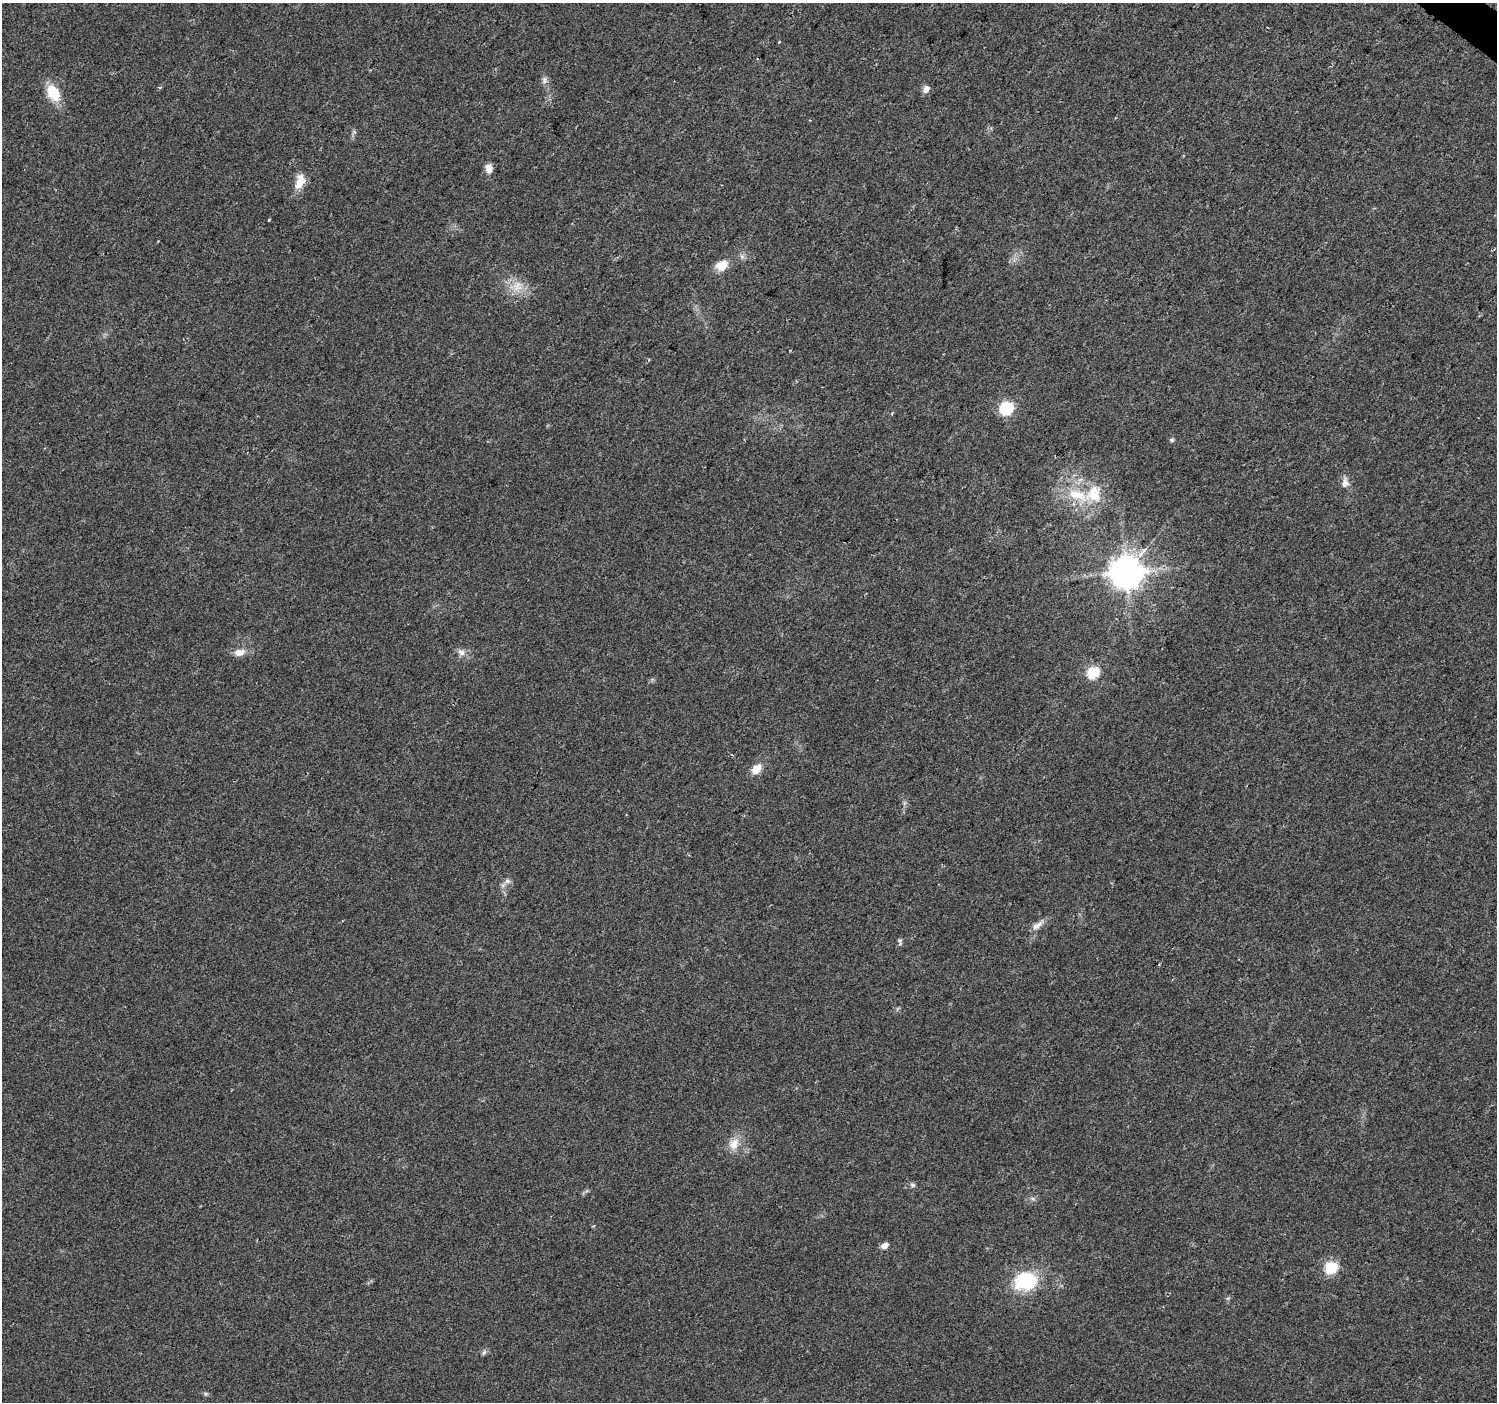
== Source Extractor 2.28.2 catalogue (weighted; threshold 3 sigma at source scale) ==
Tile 10 of 4 x 4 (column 2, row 3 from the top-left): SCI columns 1504-2998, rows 1643-3042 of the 5988 x 6020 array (HDU 1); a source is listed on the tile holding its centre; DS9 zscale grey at full resolution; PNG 1499 x 1404 px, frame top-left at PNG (2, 3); no overlay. Shown black and unused: <1% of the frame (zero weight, under 2 of 3 exposures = <1% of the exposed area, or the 3 px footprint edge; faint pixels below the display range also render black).
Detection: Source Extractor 2.28.2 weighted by HDU 2 'WHT'; one run over the whole footprint, this tile lists its part. Background 0.0475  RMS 0.0062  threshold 0.0279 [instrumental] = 3 sigma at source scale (4.5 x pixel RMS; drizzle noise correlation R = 1.50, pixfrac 1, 0.0396/0.0396 arcsec/px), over >= 5 px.
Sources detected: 33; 3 cosmic-ray / hot-pixel residue — not listed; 1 inside a brighter listed object's ellipse — not listed separately; the other 29 listed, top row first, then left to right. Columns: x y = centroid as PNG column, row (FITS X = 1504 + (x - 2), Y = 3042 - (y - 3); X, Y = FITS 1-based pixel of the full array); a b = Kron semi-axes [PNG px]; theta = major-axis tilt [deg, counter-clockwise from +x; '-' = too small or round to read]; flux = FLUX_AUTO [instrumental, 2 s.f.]
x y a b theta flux
544 80 10 7 90 2.4
159 87 4 4 - 0.87
926 89 9 7 58 3.5
53 93 18 12 -61 17
489 168 12 9 -85 4
300 181 20 11 76 8.8
722 265 15 12 39 8.4
517 286 19 7 67 5.7
790 350 4 3 - 0.58
1006 408 7 6 - 80
892 413 4 4 - 0.74
1172 440 6 5 - 1
1345 483 14 9 81 4.1
1094 494 25 23 69 21
1126 572 10 9 - 1300
239 652 15 9 11 5.2
461 652 11 8 -35 3.3
1093 673 6 6 - 54
756 769 13 9 48 7.2
507 881 8 6 0 2
1037 925 18 7 35 4.4
900 941 9 5 -80 1.3
734 1144 18 13 60 8.1
913 1185 7 5 -16 1.4
1033 1199 7 4 -19 1.2
884 1246 7 5 26 4.4
1331 1267 7 6 - 57
1026 1281 30 23 9 35
484 1352 9 4 54 1.3